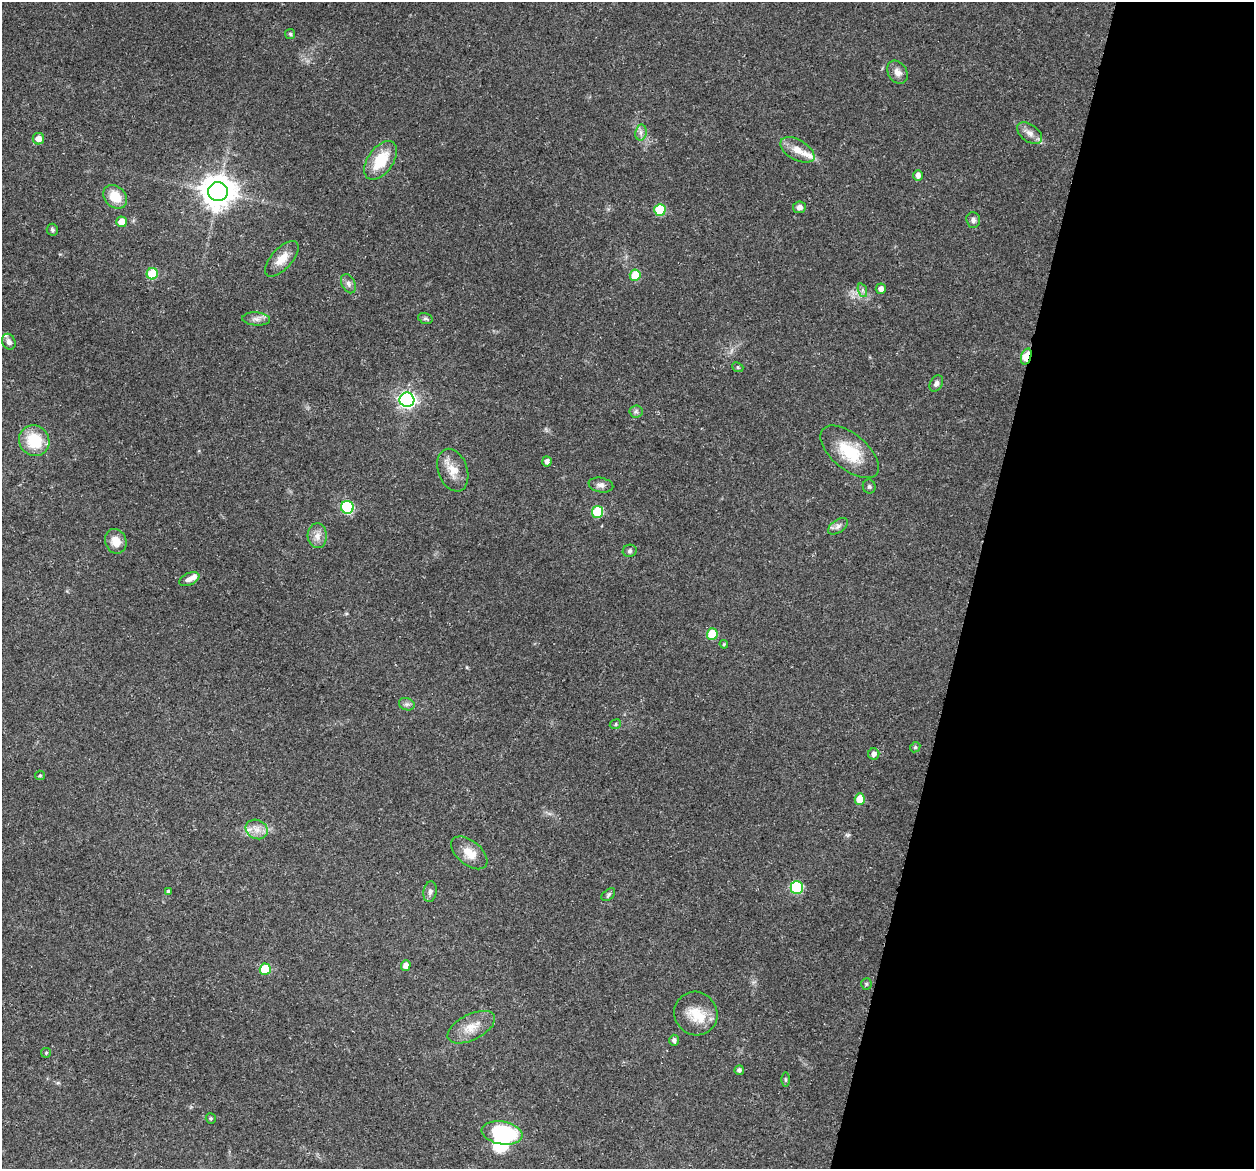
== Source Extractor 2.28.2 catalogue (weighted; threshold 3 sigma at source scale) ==
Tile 8 of 4 x 4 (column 4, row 2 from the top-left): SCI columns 3771-5022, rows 2511-3677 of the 5024 x 5087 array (HDU 1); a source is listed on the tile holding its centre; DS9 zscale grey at full resolution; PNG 1256 x 1171 px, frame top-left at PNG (2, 2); each listed source drawn as its Kron ellipse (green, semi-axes under 4 px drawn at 4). Shown black and unused: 22% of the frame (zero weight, under 3 of 5 exposures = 3% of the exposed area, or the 3 px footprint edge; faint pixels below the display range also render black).
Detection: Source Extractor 2.28.2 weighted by HDU 2 'WHT'; one run over the whole footprint, this tile lists its part. Background 0.0622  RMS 0.0056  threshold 0.0252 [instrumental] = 3 sigma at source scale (4.5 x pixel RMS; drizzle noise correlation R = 1.50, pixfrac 1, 0.05/0.05 arcsec/px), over >= 5 px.
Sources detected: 74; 1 inside a brighter object's white glare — neither listed nor drawn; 6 inside a brighter listed object's ellipse — not listed separately; the other 67 listed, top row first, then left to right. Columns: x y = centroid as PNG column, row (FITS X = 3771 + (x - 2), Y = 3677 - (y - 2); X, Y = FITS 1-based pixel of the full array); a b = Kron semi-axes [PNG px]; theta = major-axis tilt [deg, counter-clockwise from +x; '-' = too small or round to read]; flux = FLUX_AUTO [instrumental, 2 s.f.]
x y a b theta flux
290 34 5 5 - 0.86
897 72 12 9 -59 3.6
641 132 8 5 79 1.9
1030 133 14 8 -37 3.8
38 139 6 5 - 4
797 150 19 10 -30 6.8
380 160 22 12 55 17
918 175 5 4 - 2.5
218 192 10 9 - 1100
115 197 13 10 -45 11
799 207 6 6 - 2.4
660 210 6 5 - 20
973 220 8 7 - 1.8
122 222 5 5 - 7
52 230 6 5 - 1.1
282 259 22 10 48 7.4
152 274 6 5 - 20
635 275 5 5 - 12
348 284 10 6 -66 1.9
881 289 5 5 - 2.6
862 290 7 4 -72 1.3
425 318 7 5 -17 1.2
256 319 14 6 -4 2.9
9 342 8 6 -65 2.3
1026 356 8 5 72 20
738 367 6 4 -23 0.81
936 383 8 6 58 1.9
407 400 7 7 - 190
636 411 6 6 - 1.4
34 441 16 15 - 19
850 452 35 18 -40 21
547 461 5 5 - 2.3
453 470 22 14 -70 8.5
601 485 12 7 -11 2.7
869 487 7 6 - 1.1
347 507 6 6 - 48
598 512 6 5 - 27
838 526 11 6 34 2.1
317 536 12 9 -87 4.3
116 541 12 10 -67 6.5
630 551 7 6 - 1.2
189 579 10 6 24 2.8
712 634 6 5 - 19
724 644 4 4 - 0.61
407 704 8 6 -19 1.7
615 724 6 4 24 0.86
915 747 5 4 - 0.76
874 754 5 5 - 2.4
40 775 5 4 - 0.76
860 799 5 5 - 9.3
257 829 11 9 -28 4.7
469 853 21 12 -39 8.3
797 888 6 6 - 48
168 891 4 4 - 0.66
430 892 10 6 80 1.9
608 895 8 5 42 1.1
406 965 5 5 - 3.7
265 969 5 5 - 21
866 984 5 5 - 0.83
696 1013 22 21 - 13
471 1027 26 12 27 8.9
674 1040 5 5 - 1.6
46 1053 5 5 - 0.62
739 1070 5 4 - 1.5
786 1079 7 3 -89 0.75
211 1118 5 5 - 0.84
502 1133 20 11 -10 43
Overlapping masked pixels (flux is a lower limit): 1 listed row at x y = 1026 356